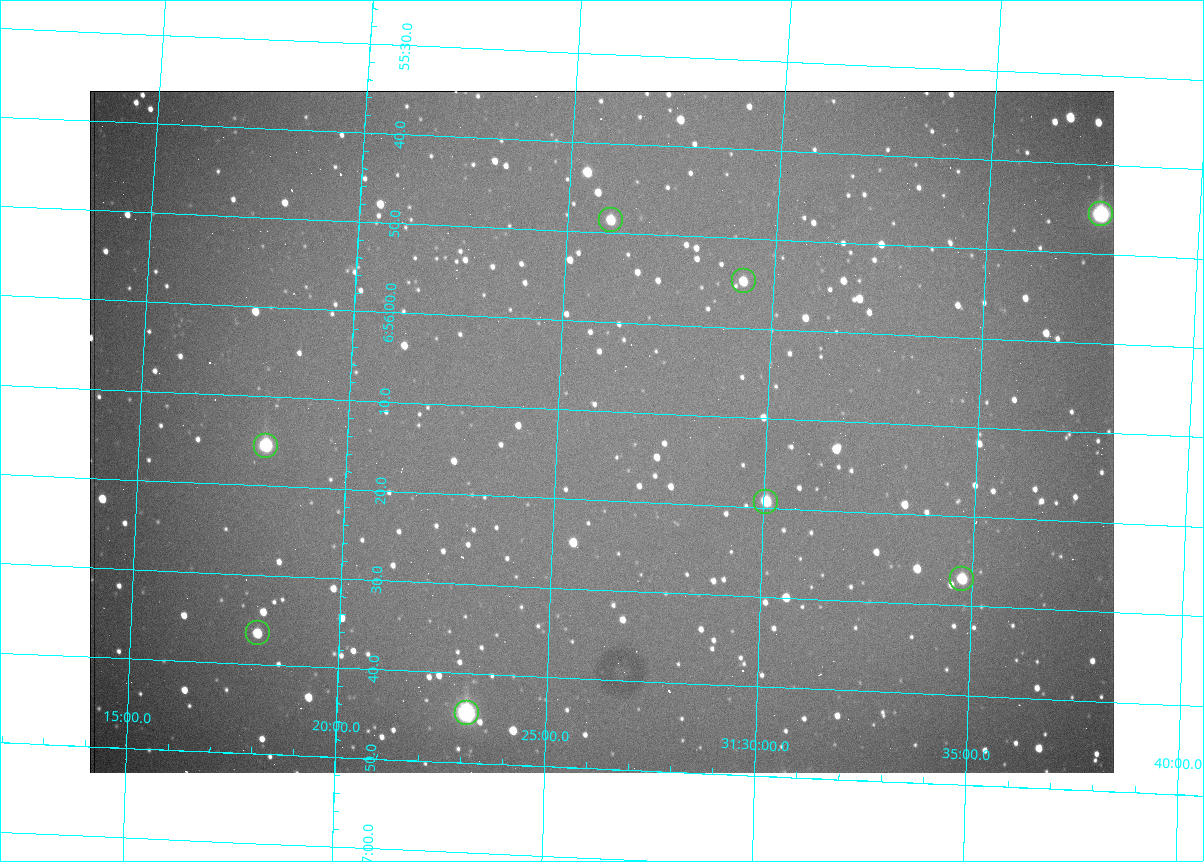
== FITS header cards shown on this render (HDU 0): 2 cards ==
NAXIS1  =                 1024 /fastest changing axis
NAXIS2  =                  682 /next to fastest changing axis

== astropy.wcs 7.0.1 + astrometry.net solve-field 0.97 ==
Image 1024 x 682 px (HDU 0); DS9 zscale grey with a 90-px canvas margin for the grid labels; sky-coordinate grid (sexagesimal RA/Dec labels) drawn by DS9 from the SOLVED WCS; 8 Tycho-2 reference stars matched to detected sources circled (green)
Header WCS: RA---TAN/DEC--TAN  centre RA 06:56:12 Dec +31:26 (104.05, +31.43 deg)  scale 1.44 arcsec/px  FOV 24.5' x 16.3'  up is -93 deg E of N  parity flipped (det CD > 0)
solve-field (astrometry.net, Tycho-2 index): VERIFIED the header's WCS against the Tycho-2 star catalogue (8 matches, 0 conflicts) and refined it, rather than solving blind
Solved WCS: RA---TAN-SIP/DEC--TAN-SIP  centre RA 06:56:12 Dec +31:26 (104.05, +31.43 deg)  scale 1.43 arcsec/px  FOV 24.4' x 16.3'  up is -93 deg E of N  parity flipped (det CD > 0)
The solver's refit moves the header's centre by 2.2 arcsec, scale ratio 0.9974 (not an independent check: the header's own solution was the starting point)
Tycho-2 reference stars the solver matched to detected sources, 8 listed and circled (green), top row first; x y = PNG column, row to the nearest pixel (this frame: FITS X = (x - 90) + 1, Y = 682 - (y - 91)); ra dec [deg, ICRS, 3 dp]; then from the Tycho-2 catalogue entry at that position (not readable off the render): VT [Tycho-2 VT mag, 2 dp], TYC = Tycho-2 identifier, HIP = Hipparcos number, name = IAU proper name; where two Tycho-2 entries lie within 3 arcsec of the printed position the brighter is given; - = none
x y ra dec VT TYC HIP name
1101 214 103.940 +31.628 9.24 2437-728-1 - -
611 220 103.952 +31.434 11.53 2437-424-1 - -
744 281 103.978 +31.488 11.51 2437-421-1 - -
266 446 104.065 +31.301 9.89 2437-425-1 - -
766 502 104.081 +31.501 10.83 2437-37-1 - -
962 579 104.112 +31.580 11.47 2437-71-1 - -
258 633 104.152 +31.301 11.67 2437-646-1 - -
467 713 104.185 +31.385 8.52 2437-370-1 33393 -